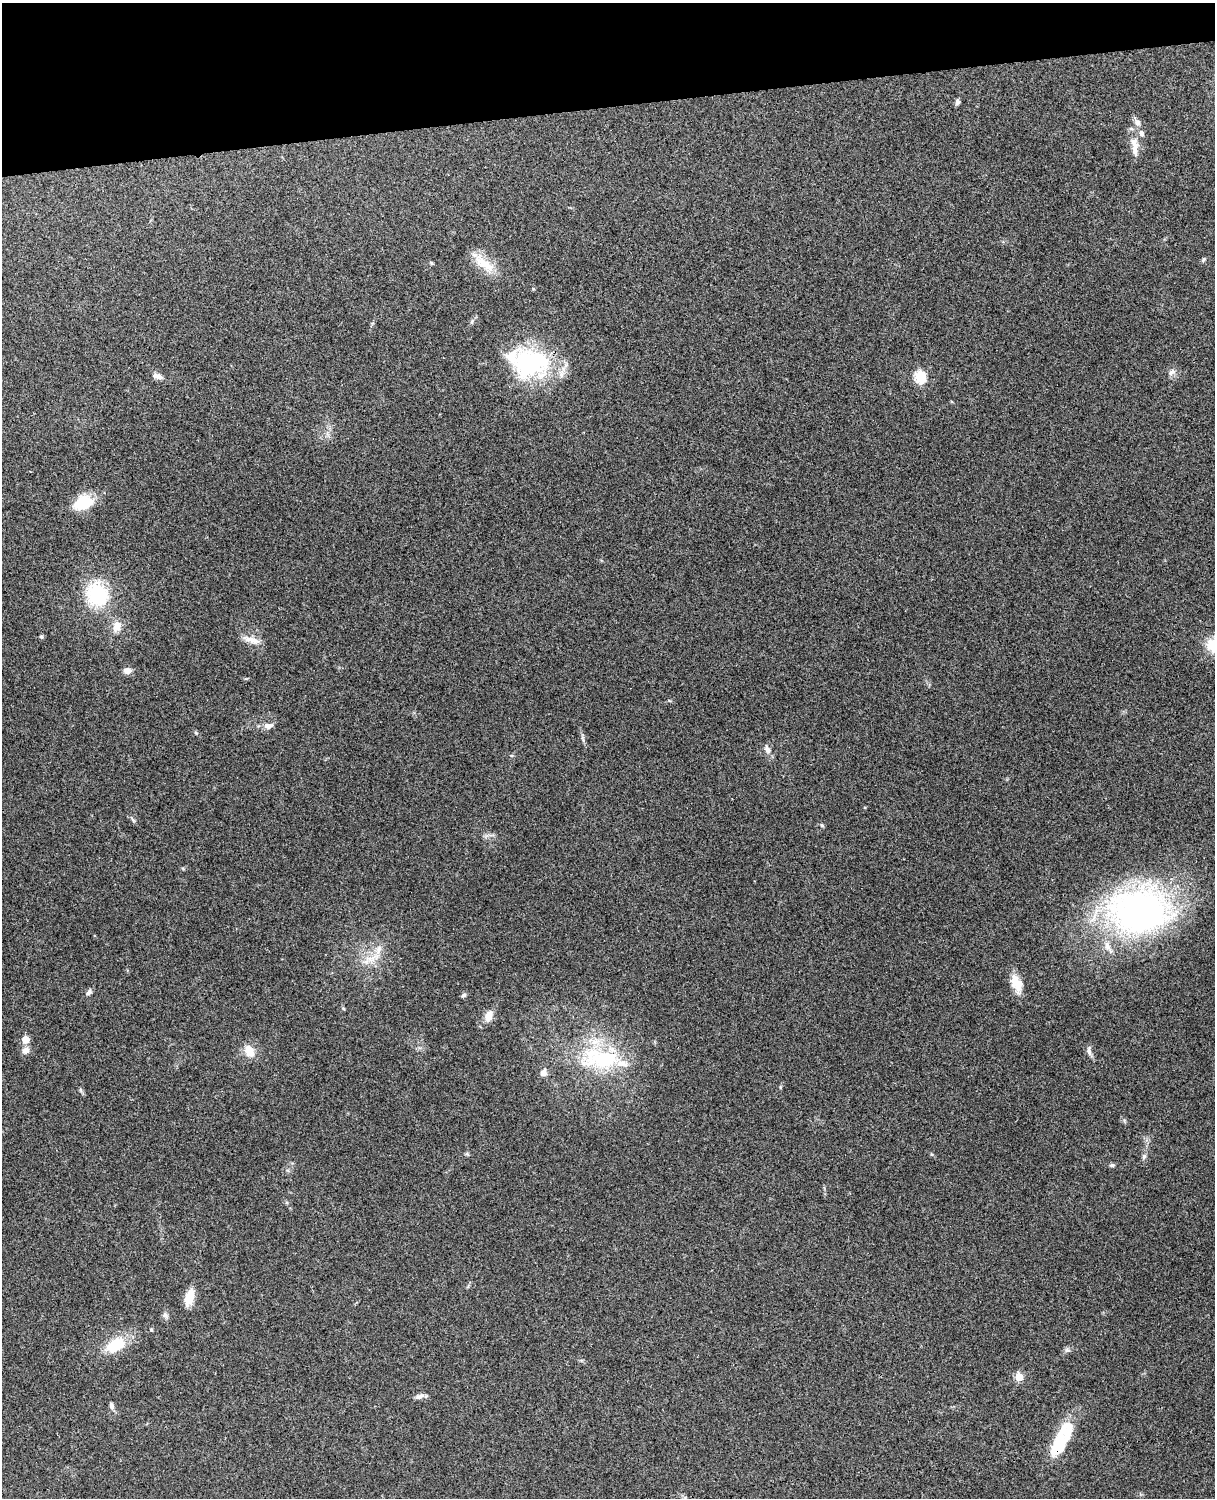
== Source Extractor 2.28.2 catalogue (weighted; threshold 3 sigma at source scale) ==
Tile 3 of 4 x 3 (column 3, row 1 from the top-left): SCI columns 2544-3756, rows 3156-4651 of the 5089 x 4928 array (HDU 1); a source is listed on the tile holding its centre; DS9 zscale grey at full resolution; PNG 1217 x 1500 px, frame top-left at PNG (2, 3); no overlay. Shown black and unused: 7% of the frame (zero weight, under 3 of 4 exposures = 6% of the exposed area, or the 3 px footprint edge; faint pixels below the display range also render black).
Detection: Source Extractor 2.28.2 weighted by HDU 2 'WHT'; one run over the whole footprint, this tile lists its part. Background 0.261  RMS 0.0088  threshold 0.0397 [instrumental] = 3 sigma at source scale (4.5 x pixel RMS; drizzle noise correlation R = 1.50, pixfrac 1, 0.05/0.05 arcsec/px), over >= 5 px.
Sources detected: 53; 1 inside a brighter object's white glare — not listed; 7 inside a brighter listed object's ellipse — not listed separately; the other 45 listed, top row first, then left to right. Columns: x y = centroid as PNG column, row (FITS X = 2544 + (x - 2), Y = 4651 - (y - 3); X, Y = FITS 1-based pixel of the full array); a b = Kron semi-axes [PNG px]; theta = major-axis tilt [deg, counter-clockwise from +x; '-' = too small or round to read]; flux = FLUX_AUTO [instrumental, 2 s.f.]
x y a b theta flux
957 102 7 5 72 2.2
1137 122 8 7 - 3.4
1134 144 20 11 -75 9.3
1203 259 6 5 - 1.3
431 263 5 4 - 1.1
484 263 36 13 -37 18
472 321 9 4 64 2
529 362 52 34 -15 100
1172 372 11 7 37 3.6
157 376 14 7 -14 4.6
920 377 6 5 - 78
83 503 24 16 22 24
97 594 30 26 -74 53
117 626 15 11 85 8.9
41 636 6 4 -1 1.1
252 640 25 7 -16 8.1
127 671 9 7 5 5.2
268 726 12 8 7 5.1
583 738 9 3 -84 1.8
767 749 12 7 -60 4.8
133 820 8 4 -53 1.5
822 825 5 4 - 1.3
1140 911 74 54 4 300
372 958 30 11 27 15
1014 981 22 12 89 12
89 992 9 6 52 2.6
463 995 6 5 - 2
489 1016 11 8 69 9.9
25 1039 5 5 - 15
25 1050 10 8 40 4.7
249 1051 13 9 -63 13
1089 1051 12 6 -81 3.5
601 1059 60 27 -1 78
543 1073 9 8 - 4.1
1144 1156 7 5 74 2.2
1112 1165 7 5 9 1.7
189 1298 17 9 74 15
165 1315 8 6 -52 2.7
151 1330 5 4 - 1
116 1345 28 17 27 26
1067 1350 8 6 -1 2.2
1019 1377 5 5 - 29
420 1396 12 6 22 3.5
111 1406 10 6 -79 2.8
1058 1445 30 15 66 33
Overlapping masked pixels (flux is a lower limit): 2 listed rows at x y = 529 362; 1058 1445